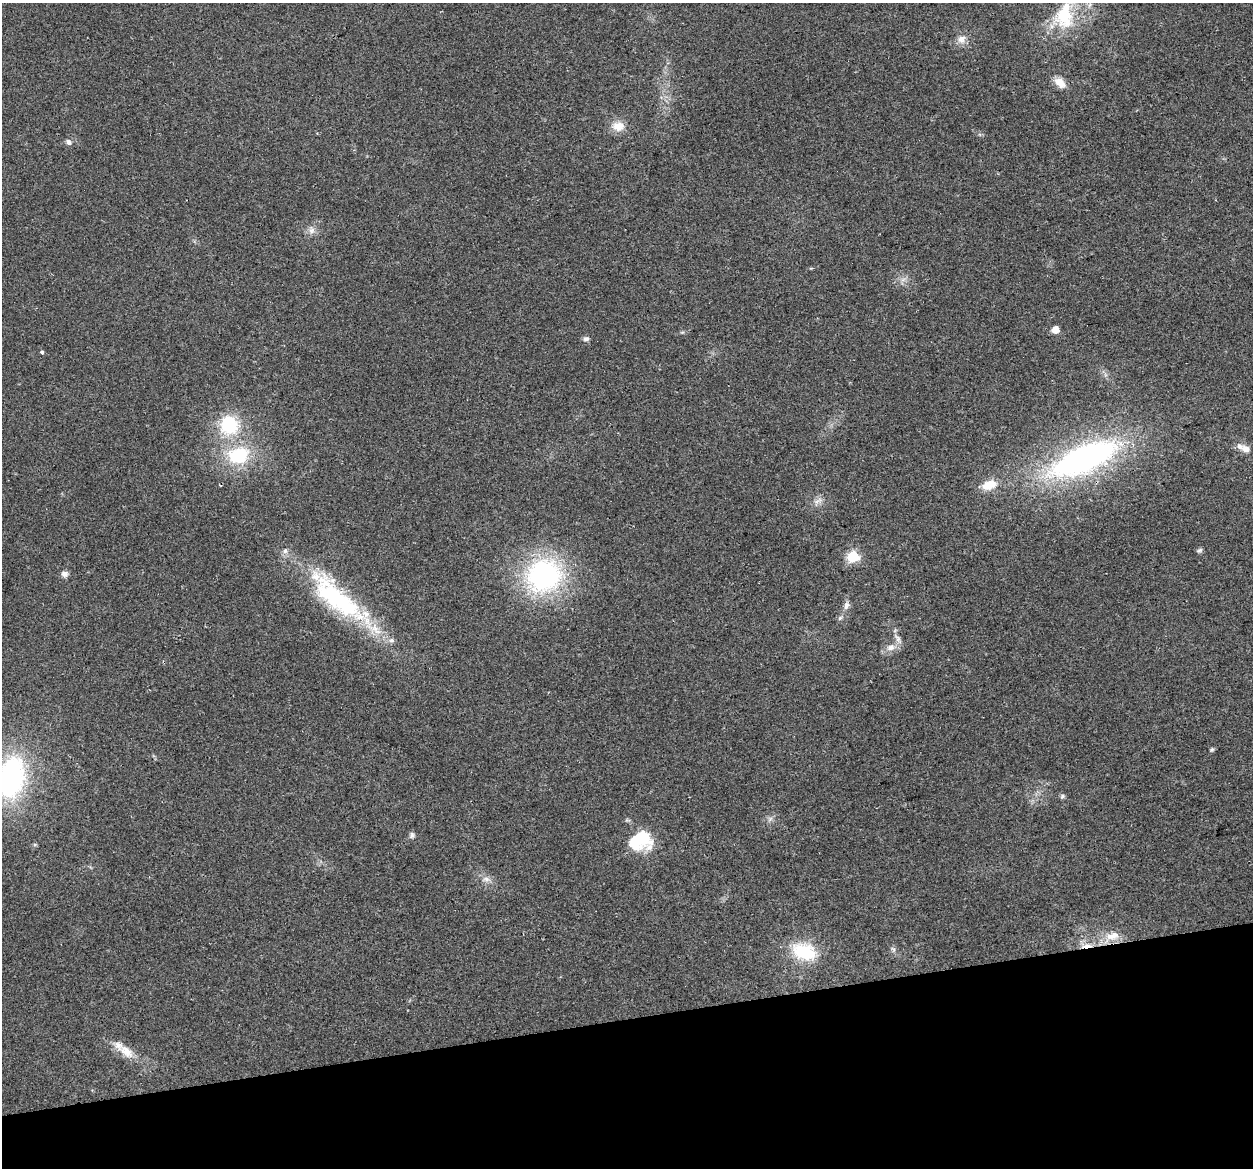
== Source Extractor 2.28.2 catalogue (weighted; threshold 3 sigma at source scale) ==
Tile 14 of 4 x 4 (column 2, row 4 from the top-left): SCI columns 1283-2533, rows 92-1257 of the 5066 x 4797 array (HDU 1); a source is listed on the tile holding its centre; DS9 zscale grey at full resolution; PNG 1255 x 1170 px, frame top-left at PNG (2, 3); no overlay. Shown black and unused: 13% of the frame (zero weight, under 2 of 3 exposures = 2% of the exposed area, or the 3 px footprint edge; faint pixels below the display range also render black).
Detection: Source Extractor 2.28.2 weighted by HDU 2 'WHT'; one run over the whole footprint, this tile lists its part. Background 0.118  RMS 0.011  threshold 0.0497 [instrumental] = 3 sigma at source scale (4.5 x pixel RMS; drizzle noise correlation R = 1.50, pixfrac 1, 0.0396/0.0396 arcsec/px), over >= 5 px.
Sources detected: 45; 2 inside a brighter object's white glare — not listed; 5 inside a brighter listed object's ellipse — not listed separately; the other 38 listed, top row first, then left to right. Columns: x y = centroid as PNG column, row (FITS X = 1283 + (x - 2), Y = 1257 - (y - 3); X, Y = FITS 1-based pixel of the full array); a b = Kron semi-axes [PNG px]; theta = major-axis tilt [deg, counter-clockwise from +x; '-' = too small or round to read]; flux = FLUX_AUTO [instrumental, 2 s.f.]
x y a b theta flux
1064 16 42 28 76 66
961 39 13 11 34 8.7
1060 83 16 10 -40 12
618 126 16 12 -4 15
317 133 4 3 - 0.93
68 142 8 7 - 3.8
311 230 12 9 -80 6.4
1055 330 5 5 - 16
586 339 8 6 2 3.2
42 352 4 3 - 5.7
229 425 17 16 - 67
1245 449 11 8 -28 7.7
238 455 27 21 12 65
1084 459 63 23 24 370
989 485 21 12 16 19
818 501 15 7 22 6.8
1199 550 8 5 30 2.2
853 556 6 6 - 110
65 574 8 7 - 5
543 576 33 30 29 210
846 605 10 7 68 5
346 606 110 28 -37 140
840 618 7 5 45 2.3
897 638 14 6 -53 5.6
891 647 13 9 19 8.8
1212 750 6 5 - 1.8
11 777 34 22 77 250
1062 796 7 6 - 2.2
770 819 8 5 45 3
627 820 9 3 -5 1.7
412 835 9 6 62 3
635 842 22 18 -31 31
486 879 13 8 -3 6.7
1113 936 23 12 11 18
1086 946 17 5 0 10
893 950 9 5 -56 2.8
804 952 32 21 -19 50
126 1051 23 13 -41 18
Overlapping masked pixels (flux is a lower limit): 1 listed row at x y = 1086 946
Isophote crosses this tile's border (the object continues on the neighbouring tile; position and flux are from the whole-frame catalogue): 2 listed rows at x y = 1064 16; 11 777